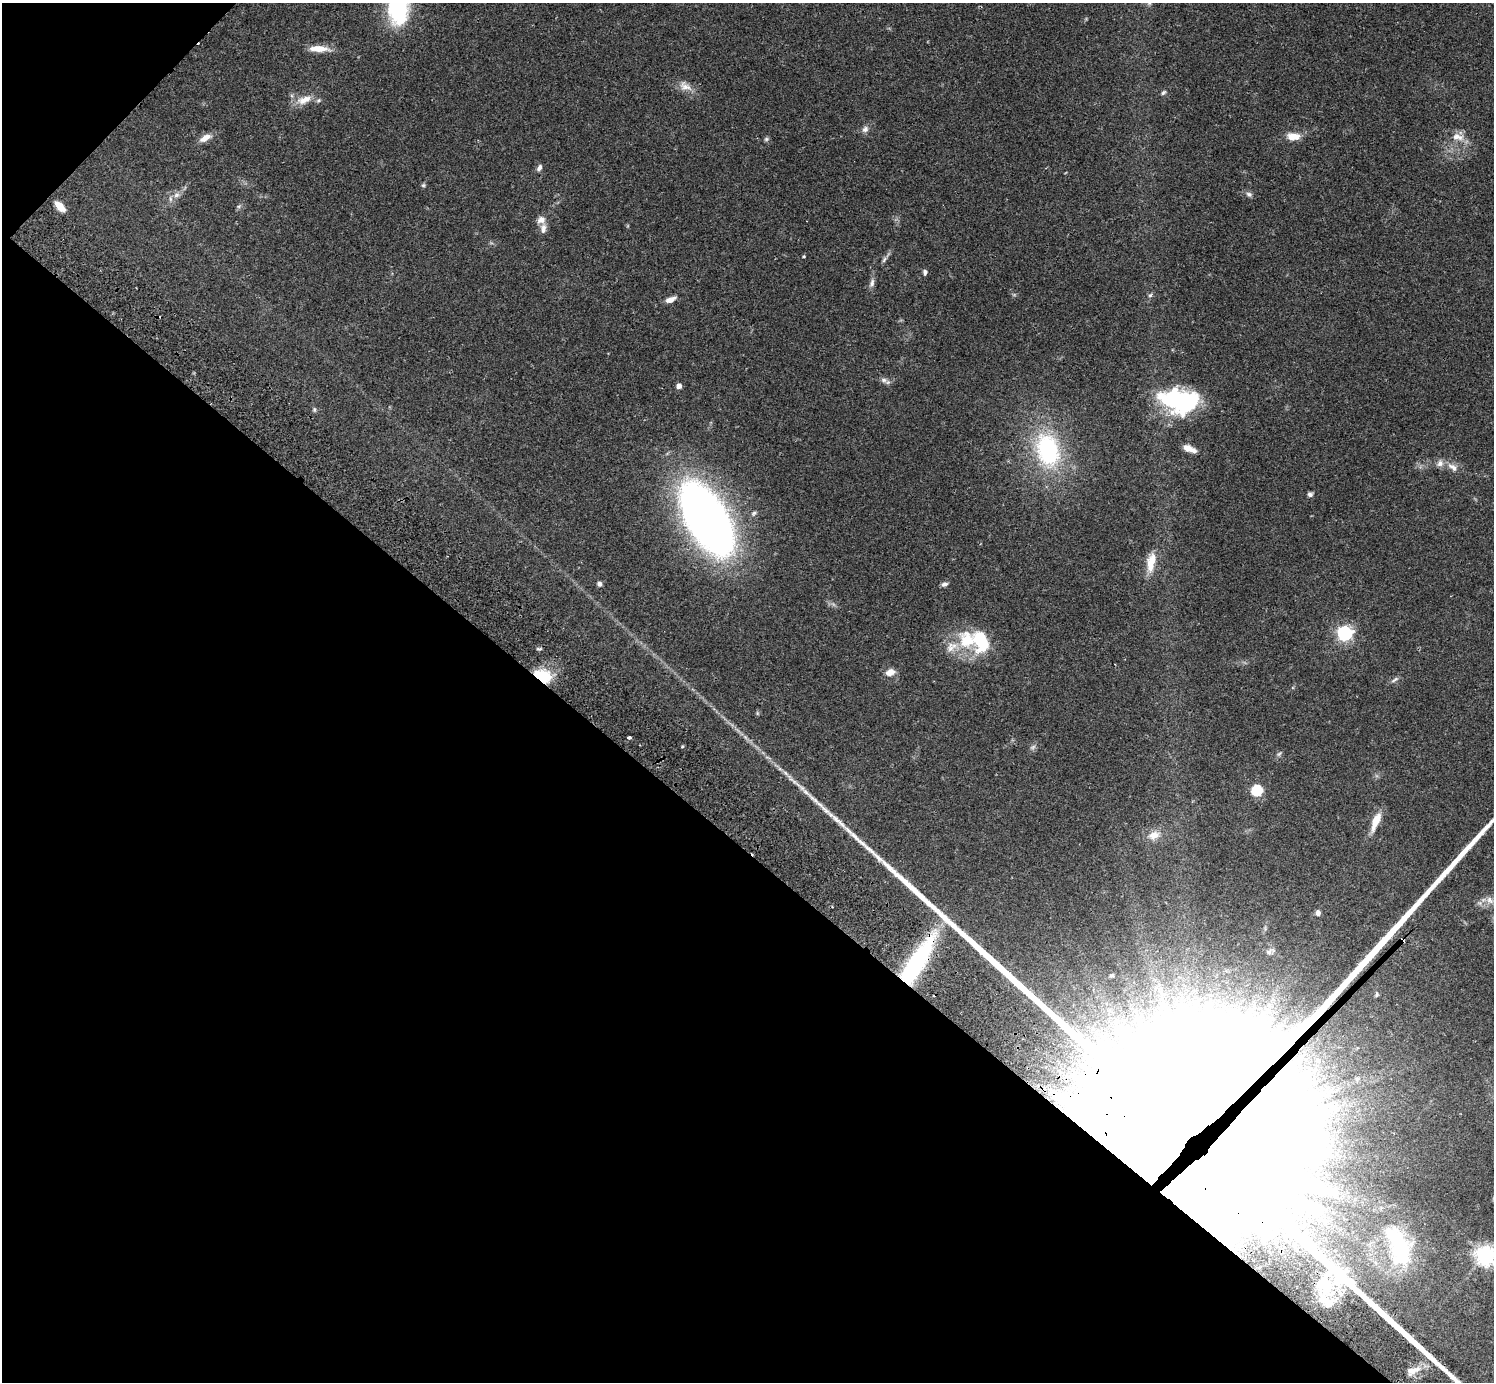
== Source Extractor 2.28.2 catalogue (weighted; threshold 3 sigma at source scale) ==
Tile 9 of 4 x 4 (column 1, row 3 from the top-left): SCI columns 46-1537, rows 1726-3105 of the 6059 x 6068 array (HDU 1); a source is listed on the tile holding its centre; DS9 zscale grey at full resolution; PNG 1496 x 1384 px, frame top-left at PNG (2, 3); no overlay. Shown black and unused: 40% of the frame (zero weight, under 2 of 3 exposures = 3% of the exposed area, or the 3 px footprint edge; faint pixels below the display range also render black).
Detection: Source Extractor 2.28.2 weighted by HDU 2 'WHT'; one run over the whole footprint, this tile lists its part. Background 0.111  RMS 0.0067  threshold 0.0302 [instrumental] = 3 sigma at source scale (4.5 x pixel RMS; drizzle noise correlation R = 1.50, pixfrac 1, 0.05/0.05 arcsec/px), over >= 5 px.
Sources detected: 72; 1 too faint to see at this stretch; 1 inside a brighter object's white glare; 1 cosmic-ray / hot-pixel residue — not listed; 7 inside a brighter listed object's ellipse — not listed separately; the other 62 listed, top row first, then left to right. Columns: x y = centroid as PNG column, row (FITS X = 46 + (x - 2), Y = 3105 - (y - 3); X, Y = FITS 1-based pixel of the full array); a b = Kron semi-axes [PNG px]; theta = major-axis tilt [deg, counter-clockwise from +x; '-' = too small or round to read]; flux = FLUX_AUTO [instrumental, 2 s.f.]
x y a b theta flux
1149 3 7 6 - 1.5
397 8 33 21 -88 60
319 49 23 7 -2 9.1
685 86 20 9 -24 6.1
1163 92 8 5 44 1.2
304 100 22 11 19 8.5
865 129 9 7 47 2.6
1293 136 13 8 2 9
1458 137 18 9 -13 6.8
205 138 16 8 29 5.2
766 139 6 5 - 1.1
539 168 8 5 61 2.3
423 185 6 5 - 1
1249 194 9 6 -27 1.9
176 195 10 6 27 2.8
60 206 12 6 -46 8.2
541 220 11 9 18 3.9
804 256 4 3 - 0.65
884 260 9 5 63 1.6
925 272 7 5 87 1.6
872 283 12 6 70 2.6
1150 295 6 5 - 1.2
670 300 13 6 22 3.9
884 380 9 6 -15 2.3
679 386 4 4 - 4.7
1181 400 46 24 -2 70
314 409 7 5 -90 1.1
1189 449 14 6 -22 6.4
1048 450 45 29 -76 71
1453 467 17 8 -31 4.9
1310 494 7 5 -2 1.7
754 513 8 5 41 1.3
707 519 65 32 -60 480
1150 565 21 10 88 9.5
599 584 5 5 - 2.2
944 584 8 5 17 1.8
1345 633 6 6 - 180
967 640 26 23 -71 27
890 672 11 8 20 5.1
542 676 16 10 -21 27
1394 680 11 4 35 1.7
629 738 4 3 - 2.1
682 746 4 3 - 0.76
1279 754 7 4 45 1.2
785 773 11 3 -40 2.1
1257 790 5 5 - 55
1376 821 21 7 68 11
1154 835 14 10 23 6.9
1490 900 11 8 -56 4
1318 913 6 5 - 2.1
1269 952 7 6 - 1.6
917 962 59 16 58 79
1112 975 5 4 - 0.84
1377 995 7 6 - 1.3
1074 1074 4 4 - 2.1
1357 1079 5 4 - 0.98
1182 1122 135 94 41 29000
1399 1247 58 29 -72 64
1485 1255 7 7 - 370
1326 1285 18 12 -49 10
1328 1303 11 9 8 4
1413 1370 22 9 16 6.9
Overlapping masked pixels (flux is a lower limit): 3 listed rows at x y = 542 676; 917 962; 1182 1122
Isophote crosses this tile's border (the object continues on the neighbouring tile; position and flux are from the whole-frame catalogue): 4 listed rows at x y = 1149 3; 397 8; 1182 1122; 1485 1255